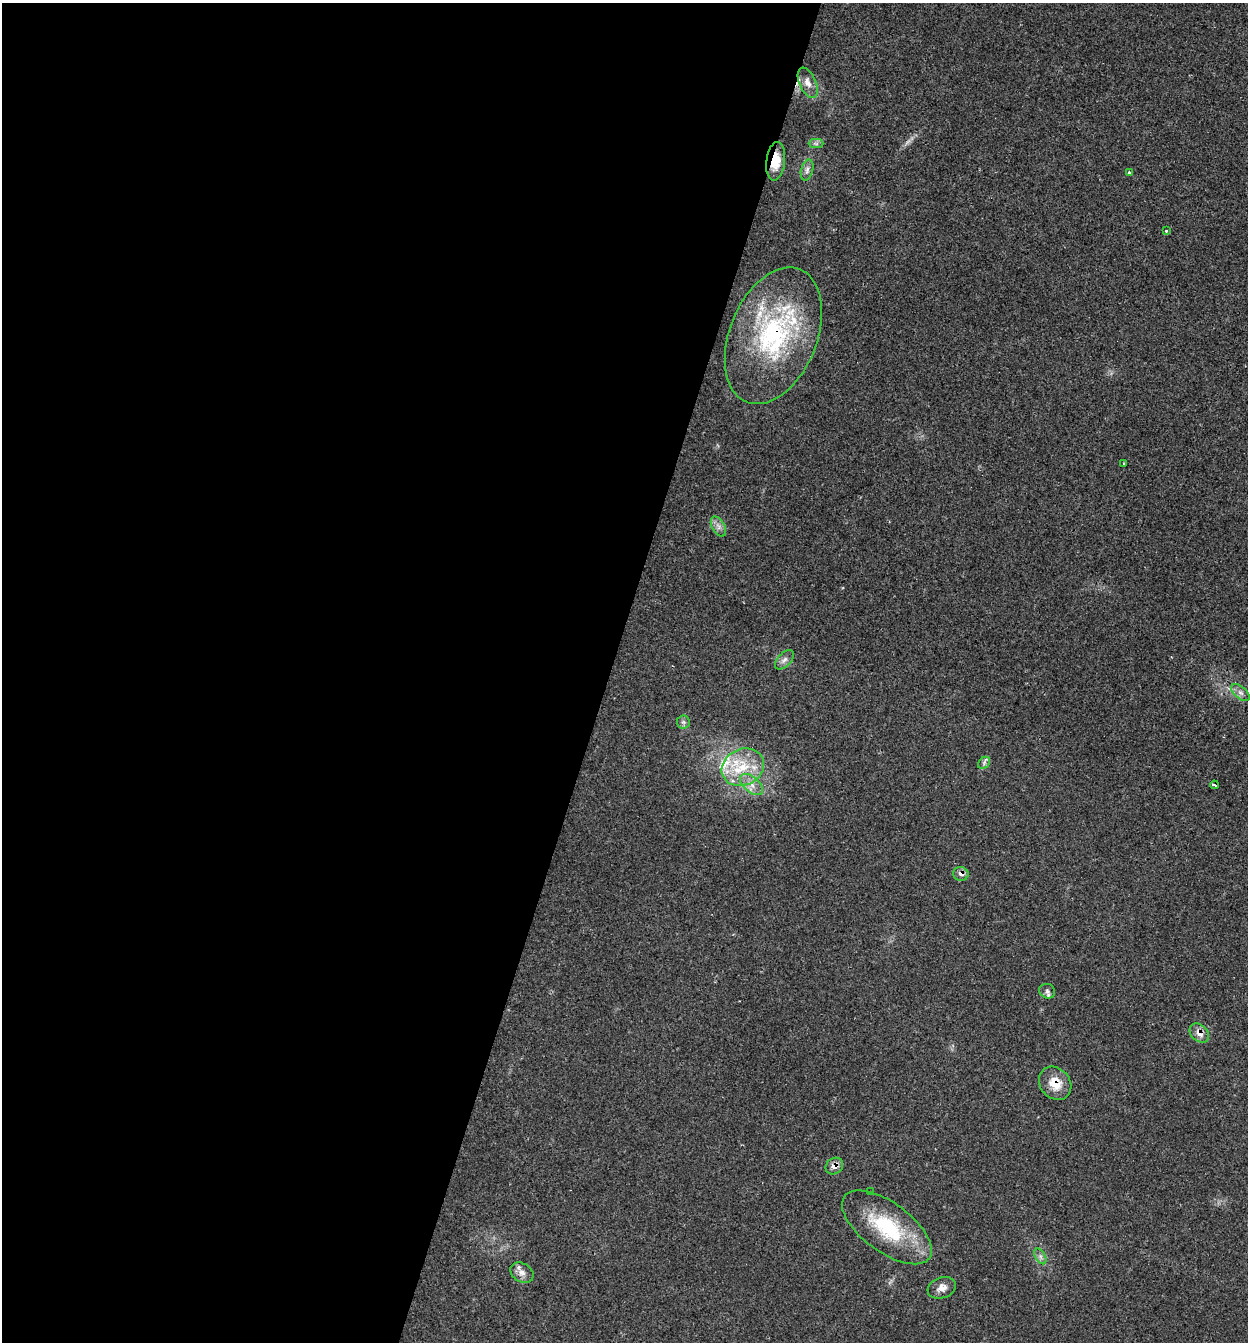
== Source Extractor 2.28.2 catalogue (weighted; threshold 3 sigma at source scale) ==
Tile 5 of 4 x 4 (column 1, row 2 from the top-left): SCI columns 131-1376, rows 2683-4022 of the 5375 x 5361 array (HDU 1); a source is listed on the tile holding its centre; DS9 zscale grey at full resolution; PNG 1250 x 1344 px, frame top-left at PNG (2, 3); each listed source drawn as its Kron ellipse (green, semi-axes under 4 px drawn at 4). Shown black and unused: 49% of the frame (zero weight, under 2 of 3 exposures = <1% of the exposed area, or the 3 px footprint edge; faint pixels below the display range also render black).
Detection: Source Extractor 2.28.2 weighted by HDU 2 'WHT'; one run over the whole footprint, this tile lists its part. Background 0.0712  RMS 0.0074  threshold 0.0332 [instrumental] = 3 sigma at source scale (4.5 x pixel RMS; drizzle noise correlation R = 1.50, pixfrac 1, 0.05/0.05 arcsec/px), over >= 5 px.
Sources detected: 30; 1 too faint to see at this stretch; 1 cosmic-ray / hot-pixel residue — neither listed nor drawn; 2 inside a brighter listed object's ellipse — not listed separately; the other 26 listed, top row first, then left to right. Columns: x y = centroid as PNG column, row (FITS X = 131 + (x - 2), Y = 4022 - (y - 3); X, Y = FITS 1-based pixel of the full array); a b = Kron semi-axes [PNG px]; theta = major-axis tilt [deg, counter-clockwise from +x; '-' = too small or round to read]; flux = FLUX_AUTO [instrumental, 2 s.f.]
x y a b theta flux
808 83 16 8 -66 5
816 144 7 4 0 1.6
776 161 19 9 83 13
807 170 11 6 75 2.9
1129 173 4 3 - 1.4
1166 230 3 3 - 1.5
773 336 72 43 68 120
1124 463 3 2 - 0.64
718 527 11 6 -59 3.6
784 660 12 6 46 3.1
1240 693 11 6 -41 3.1
683 722 7 6 - 2
984 763 7 5 48 1.8
743 767 22 18 25 27
751 784 14 7 -41 6.1
1214 785 4 3 - 4.8
961 874 7 7 - 3.6
1047 991 8 7 - 2.4
1199 1033 11 8 -43 6
1055 1083 18 15 -49 13
834 1166 9 8 - 4.9
870 1192 3 3 - 0.52
887 1227 53 24 -36 57
1040 1256 8 5 -59 2.2
522 1273 12 9 -31 4.8
942 1288 14 10 19 5.7
Overlapping masked pixels (flux is a lower limit): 6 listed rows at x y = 776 161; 773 336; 961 874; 1199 1033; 1055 1083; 834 1166